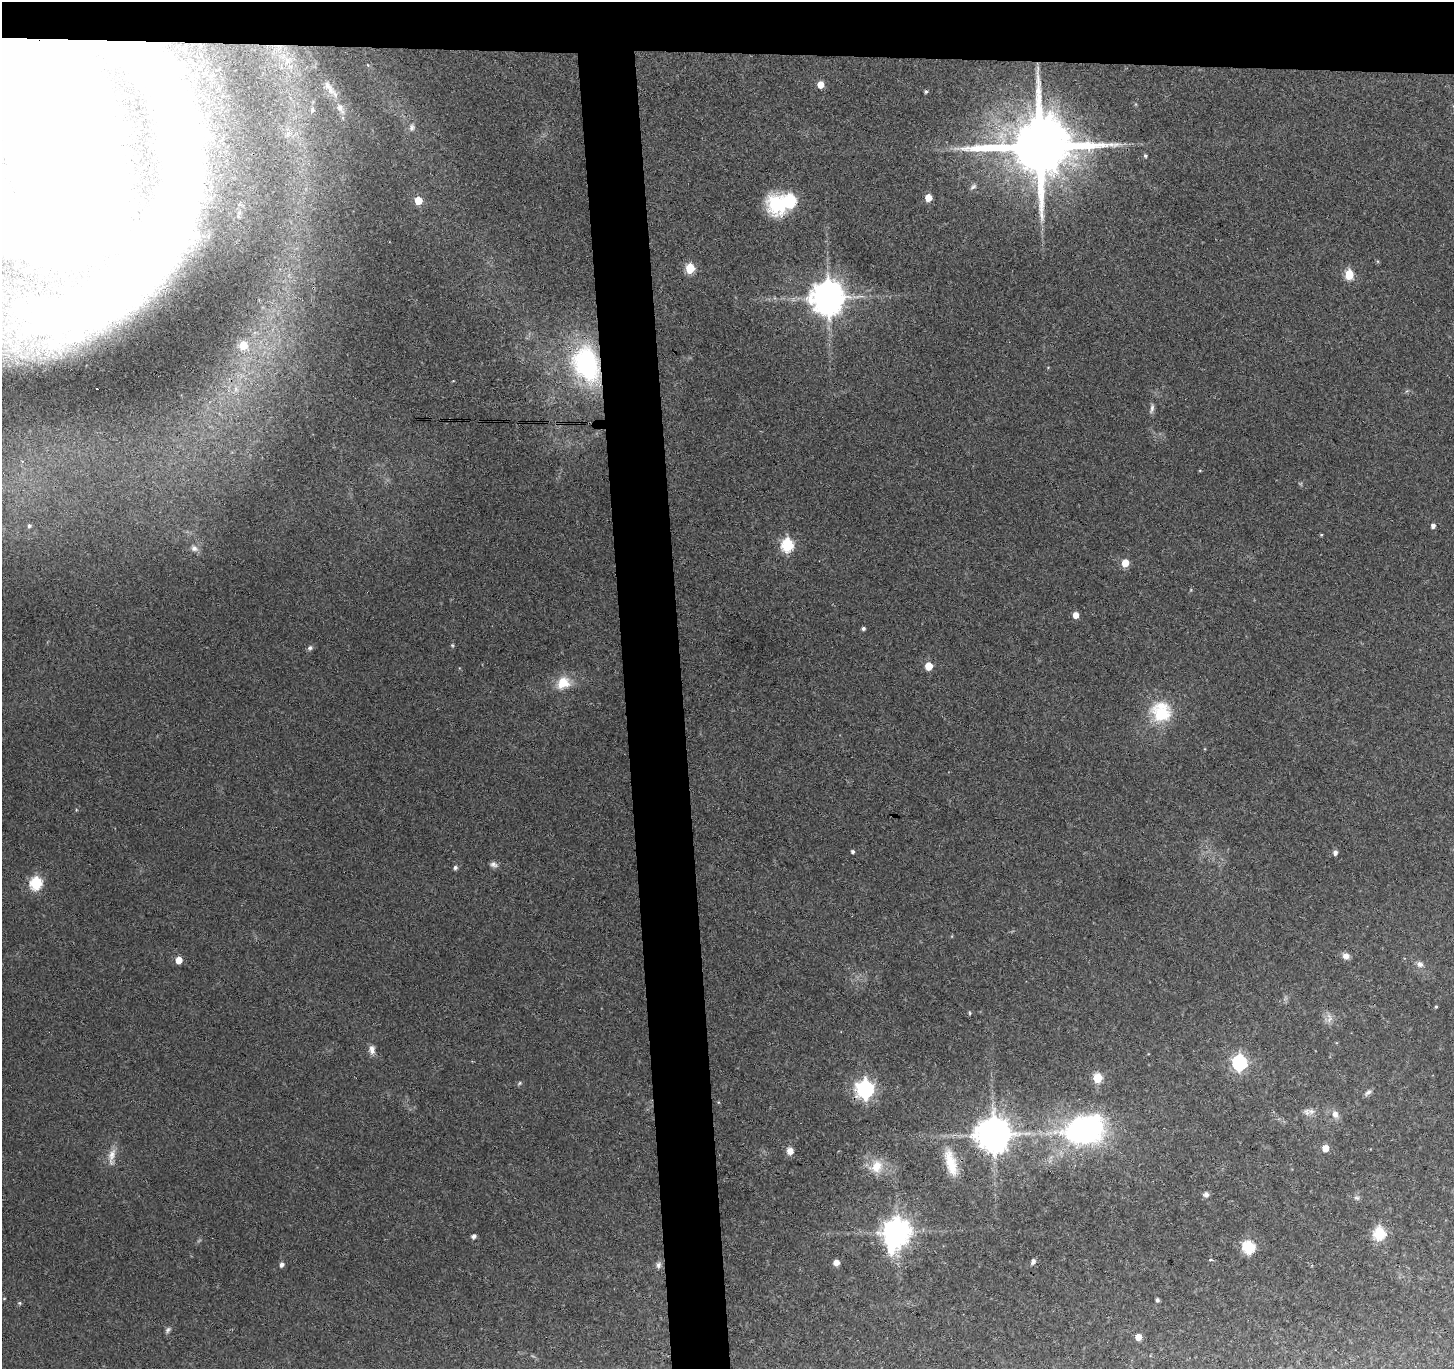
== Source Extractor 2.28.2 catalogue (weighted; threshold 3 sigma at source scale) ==
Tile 2 of 3 x 3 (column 2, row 1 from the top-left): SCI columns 1454-2905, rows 2848-4214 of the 4358 x 4328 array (HDU 1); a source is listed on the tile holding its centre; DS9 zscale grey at full resolution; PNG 1456 x 1371 px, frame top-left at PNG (2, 2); no overlay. Shown black and unused: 8% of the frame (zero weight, under 3 of 4 exposures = <1% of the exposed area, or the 3 px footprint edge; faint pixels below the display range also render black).
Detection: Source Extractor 2.28.2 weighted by HDU 2 'WHT'; one run over the whole footprint, this tile lists its part. Background 0.0648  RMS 0.0075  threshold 0.0337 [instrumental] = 3 sigma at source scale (4.5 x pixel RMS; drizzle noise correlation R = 1.50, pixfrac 1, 0.05/0.05 arcsec/px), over >= 5 px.
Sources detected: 86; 1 too faint to see at this stretch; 7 inside a brighter object's white glare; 1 cosmic-ray / hot-pixel residue — not listed; the other 77 listed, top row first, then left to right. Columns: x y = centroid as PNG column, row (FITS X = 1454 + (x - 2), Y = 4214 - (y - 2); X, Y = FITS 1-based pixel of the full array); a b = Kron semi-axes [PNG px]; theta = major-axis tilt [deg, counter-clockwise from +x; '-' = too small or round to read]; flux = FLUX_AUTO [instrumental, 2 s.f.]
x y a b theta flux
327 85 13 6 -54 2.9
820 85 5 5 - 11
926 91 4 3 - 1.4
340 108 9 7 -88 2.5
312 110 6 4 79 0.97
412 127 10 7 80 3.3
64 136 109 49 -76 6600
1039 146 19 16 2 8600
1145 156 4 4 - 1.4
973 187 10 5 33 1.9
928 198 5 5 - 14
418 200 5 5 - 19
790 201 7 6 - 100
776 205 26 21 -70 37
690 268 6 5 - 40
1349 274 6 5 - 40
828 297 10 9 - 1800
243 345 6 6 - 20
586 364 34 24 -72 120
1048 367 5 3 - 0.55
1152 408 14 5 76 2.7
29 526 6 6 - 1.7
1433 526 4 4 - 3.2
1321 535 4 3 - 0.79
787 545 6 6 - 100
194 548 9 7 -27 3.4
1125 563 5 5 - 18
1075 615 5 5 - 7.9
863 628 4 4 - 1.8
452 645 5 5 - 0.9
310 648 7 6 - 2
929 666 5 5 - 20
563 683 19 16 32 15
1161 712 24 23 - 38
1205 749 4 3 - 0.54
76 810 4 4 - 0.76
853 851 4 4 - 1.5
1335 853 6 5 - 2.9
494 864 10 7 -16 2.7
455 868 5 4 - 2.1
36 883 6 6 - 96
1346 956 8 7 - 4.4
179 960 5 5 - 14
1420 964 10 8 -19 3.4
1436 1007 4 3 - 0.96
969 1013 6 3 -81 0.82
1329 1018 15 8 -84 4.5
372 1050 12 7 -84 4.3
1239 1063 7 6 - 170
1097 1078 5 5 - 41
520 1083 6 5 - 1.1
865 1089 7 7 - 320
1368 1092 11 6 39 2.5
1307 1112 12 9 -44 4.2
1335 1114 11 8 -78 5
1084 1130 44 29 15 180
993 1134 10 10 - 2000
1325 1148 5 5 - 12
790 1151 8 7 - 5.7
112 1156 27 9 82 7.8
951 1163 38 13 -74 21
876 1167 20 15 65 14
1206 1194 6 6 - 2.9
1357 1198 8 6 -15 1.9
897 1232 10 8 72 1000
1379 1233 6 6 - 86
474 1236 5 4 - 2.7
1249 1247 6 6 - 88
1211 1260 5 3 - 1.6
1033 1261 7 5 64 2.3
836 1263 5 5 - 5.2
282 1265 6 5 - 2.7
658 1265 9 7 77 2.7
1157 1300 4 3 - 1.8
19 1303 5 4 - 0.97
168 1330 9 5 52 1.9
1138 1337 5 5 - 11
Overlapping masked pixels (flux is a lower limit): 4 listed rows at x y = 64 136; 1039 146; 586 364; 865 1089
Isophote crosses this tile's border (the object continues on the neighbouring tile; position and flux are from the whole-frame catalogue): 1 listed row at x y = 64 136